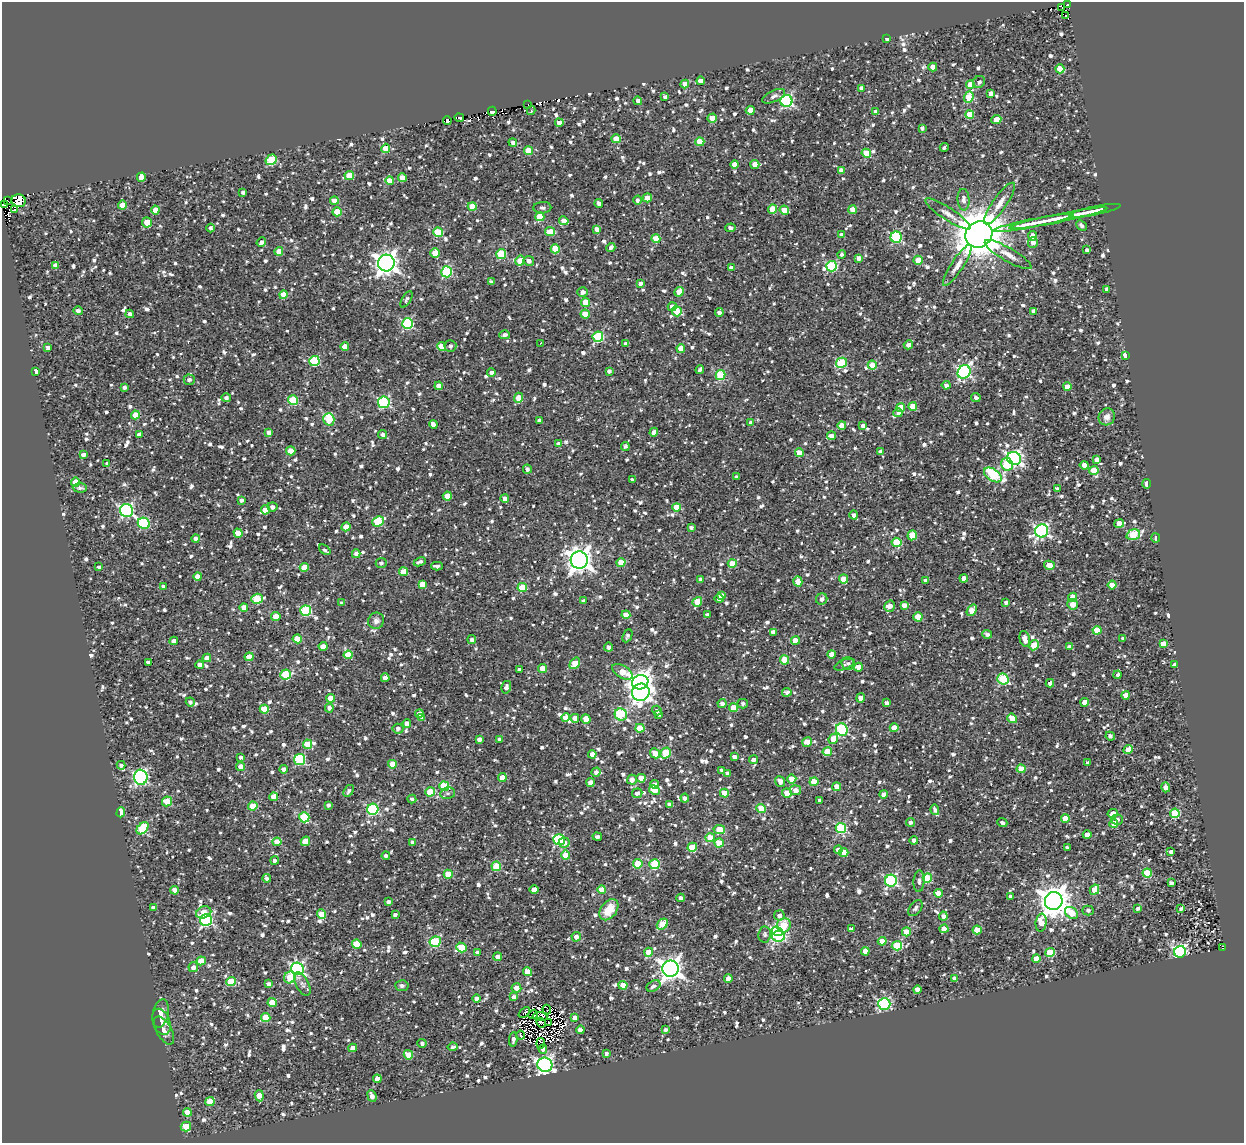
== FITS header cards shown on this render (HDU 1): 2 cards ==
NAXIS1  =                 1242
NAXIS2  =                 1141

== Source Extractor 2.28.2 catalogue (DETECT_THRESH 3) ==
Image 1242 x 1141 px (HDU 1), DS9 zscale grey, 1 PNG px = 1 image px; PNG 1246 x 1145 px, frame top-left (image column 1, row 1141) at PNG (2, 2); each listed source drawn as its Kron ellipse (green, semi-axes under 4 px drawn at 4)
Background 0.76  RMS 0.7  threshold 2.11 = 3 sigma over >= 5 px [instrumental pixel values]
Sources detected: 1424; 10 with non-positive FLUX_AUTO (blend fragments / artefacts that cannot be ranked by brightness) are neither listed nor drawn; of the other 1414, the 500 brightest by FLUX_AUTO listed and drawn (914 fainter detections omitted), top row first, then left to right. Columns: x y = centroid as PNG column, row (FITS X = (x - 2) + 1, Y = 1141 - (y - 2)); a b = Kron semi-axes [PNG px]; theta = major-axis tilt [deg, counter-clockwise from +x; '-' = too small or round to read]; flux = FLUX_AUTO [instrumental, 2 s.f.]
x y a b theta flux
1067 4 3 2 - 170
1062 7 3 2 - 690
1066 16 3 3 - 210
887 39 4 3 - 200
933 67 4 4 - 570
1060 69 4 4 - 700
701 81 4 4 - 460
979 82 6 5 - 150
685 84 4 4 - 670
970 84 4 4 - 520
861 88 4 4 - 260
991 93 4 3 - 290
774 96 12 5 24 200
665 97 4 4 - 130
969 97 6 4 69 2100
638 101 4 4 - 170
786 101 6 6 - 6800
528 104 3 2 - 190
750 110 4 4 - 940
492 111 4 4 - 3500
531 111 4 2 - 230
876 112 4 4 - 340
970 114 4 4 - 1100
459 118 5 3 - 8900
712 118 5 4 - 740
996 120 5 4 - 820
447 121 4 4 - 3000
559 123 4 4 - 300
922 128 4 4 - 130
616 139 4 4 - 920
513 142 4 3 - 170
700 142 4 4 - 960
944 147 4 3 - 130
386 148 4 4 - 1000
529 151 4 4 - 1100
866 153 5 4 - 1100
271 160 5 5 - 2500
755 164 4 4 - 620
735 165 4 4 - 630
841 171 4 4 - 320
349 176 4 4 - 1100
141 177 4 4 - 530
402 178 4 4 - 600
390 181 4 4 - 670
243 192 4 3 - 170
647 198 4 4 - 800
637 200 4 4 - 130
964 200 11 6 -86 280
8 201 3 2 - 300
19 201 7 6 - 23000
334 201 4 4 - 490
599 203 4 3 - 170
1000 203 25 7 55 520
3 204 4 3 - 1200
123 205 4 4 - 660
472 206 4 4 - 770
542 208 9 5 4 170
772 209 4 4 - 940
15 210 4 2 - 290
155 210 4 4 - 660
784 210 5 4 - 830
852 210 4 4 - 740
1095 211 26 3 12 440
337 212 4 4 - 1100
948 214 27 6 -33 410
540 217 4 4 - 1200
1058 218 50 4 11 960
564 221 5 4 - 440
147 222 5 4 - 890
1034 223 41 4 11 770
1082 226 6 4 -43 130
211 228 4 4 - 120
731 228 5 4 - 260
597 229 4 4 - 310
438 232 5 5 - 2200
550 232 5 4 - 1200
979 234 14 12 36 180000
841 235 4 3 - 250
1033 236 4 4 - 550
896 237 5 5 - 5100
656 239 4 4 - 1000
261 242 5 4 - 170
1033 242 5 5 - 340
611 248 5 3 - 170
555 249 4 4 - 1100
1087 250 4 3 - 150
279 251 4 4 - 710
435 253 5 4 - 830
501 254 5 5 - 2300
841 254 4 4 - 130
1008 255 27 6 -30 440
858 258 4 4 - 230
918 260 4 4 - 730
520 261 5 4 - 1000
529 261 5 5 - 250
386 263 8 8 - 36000
56 265 4 4 - 250
957 265 24 6 57 430
832 266 5 5 - 3700
731 267 4 3 - 200
447 272 5 5 - 3800
491 282 4 3 - 170
640 284 4 4 - 280
1107 289 4 3 - 170
583 292 5 5 - 220
679 292 5 4 - 710
283 295 4 4 - 880
406 299 9 4 60 120
586 302 4 4 - 1100
672 307 4 4 - 320
78 311 4 4 - 190
677 311 5 5 - 1300
1033 311 4 3 - 260
719 312 4 4 - 170
130 314 4 3 - 140
585 314 4 4 - 890
407 324 5 5 - 4300
505 335 5 4 - 190
598 337 5 5 - 3900
540 343 3 3 - 120
625 344 3 3 - 150
908 345 4 4 - 230
441 346 4 4 - 950
450 346 6 6 - 150
345 347 4 4 - 770
48 348 4 3 - 150
681 349 4 4 - 620
1125 355 4 3 - 650
314 361 5 5 - 3300
841 363 6 5 - 2900
872 365 4 4 - 1100
700 370 4 3 - 130
35 371 4 3 - 300
609 371 4 4 - 170
964 372 7 6 - 7900
491 373 4 4 - 180
720 375 5 5 - 2700
189 380 6 5 - 160
946 385 4 4 - 180
439 386 4 4 - 680
125 387 4 3 - 140
1067 387 4 4 - 460
976 397 5 4 - 140
226 398 5 4 - 150
519 398 5 4 - 1000
293 400 5 5 - 1800
384 402 6 5 - 4900
913 406 4 4 - 630
901 407 4 4 - 950
898 413 5 4 - 150
135 415 4 4 - 710
1107 417 9 8 - 280
329 419 6 5 - 1800
539 421 4 3 - 140
751 423 4 4 - 240
433 424 4 4 - 210
842 425 4 4 - 480
863 426 4 4 - 200
269 432 4 4 - 230
654 432 4 4 - 240
139 435 4 4 - 260
383 435 4 4 - 150
831 436 4 4 - 250
559 444 4 4 - 350
625 446 4 4 - 130
291 451 4 4 - 950
881 451 4 4 - 200
799 453 4 4 - 700
83 455 4 4 - 210
1014 458 7 6 - 11000
1097 460 4 4 - 280
107 463 4 4 - 120
1007 464 6 6 - 1600
1084 465 4 4 - 240
527 469 4 4 - 170
1094 471 4 4 - 1200
993 475 10 6 -32 3900
737 477 4 3 - 150
632 480 4 4 - 180
76 482 4 4 - 860
1146 484 5 3 - 390
80 488 7 4 -2 120
1057 488 4 3 - 120
447 496 4 4 - 770
505 499 4 4 - 250
241 500 4 3 - 170
272 507 5 4 - 190
676 507 4 4 - 820
126 510 7 6 - 8900
265 510 4 4 - 860
854 515 4 4 - 220
378 521 6 5 - 2400
144 523 6 5 - 3800
1119 524 5 4 - 640
346 527 4 4 - 770
691 527 4 3 - 120
1042 531 7 6 - 10000
238 533 4 4 - 810
912 535 5 4 - 1100
1133 535 7 5 17 2600
1156 538 4 3 - 130
196 539 4 4 - 170
897 542 5 4 - 1900
325 550 7 4 -40 120
356 554 4 4 - 230
579 560 8 8 - 40000
420 562 6 3 25 150
381 563 5 5 - 130
621 563 4 4 - 910
732 563 4 4 - 960
1049 565 5 4 - 590
437 566 5 3 - 150
99 567 4 4 - 140
304 567 4 4 - 860
403 572 4 4 - 790
198 576 4 4 - 450
964 578 4 4 - 320
700 579 4 4 - 140
844 579 4 4 - 810
926 580 4 3 - 230
798 581 5 4 - 930
422 584 4 4 - 480
1112 585 4 4 - 770
163 586 3 3 - 140
522 588 5 4 - 1500
721 595 4 4 - 350
1073 597 4 4 - 950
257 599 6 5 - 1900
719 599 4 4 - 270
822 599 6 5 - 220
583 601 4 3 - 130
697 602 5 4 - 990
1006 602 3 3 - 150
342 603 4 3 - 130
1073 604 5 5 - 470
904 605 4 4 - 350
889 606 6 5 - 410
244 607 4 4 - 430
972 610 6 4 54 800
306 611 5 5 - 3300
626 615 4 4 - 620
707 615 4 4 - 180
276 617 4 4 - 910
918 617 4 4 - 970
376 621 8 7 - 210
1097 630 4 4 - 1100
773 632 4 3 - 260
987 634 5 4 - 140
627 636 7 4 66 130
297 639 4 4 - 1100
1025 639 8 5 -77 380
1123 639 4 3 - 170
472 640 4 4 - 140
795 640 4 4 - 590
174 641 4 4 - 280
1163 644 4 4 - 650
1034 645 5 4 - 1300
323 646 4 4 - 530
608 647 4 4 - 210
1069 647 4 4 - 160
832 654 4 4 - 480
348 655 4 4 - 1300
249 657 4 4 - 690
207 658 4 4 - 340
785 660 4 4 - 1300
148 662 4 3 - 130
575 663 6 4 51 1100
848 664 7 6 - 160
200 665 4 4 - 290
844 665 10 5 22 130
1174 665 4 4 - 200
858 667 4 4 - 680
543 668 4 4 - 890
519 670 4 3 - 150
622 672 11 6 -32 1200
286 674 5 5 - 2200
1117 675 4 3 - 140
385 678 4 4 - 320
1003 679 6 5 - 3200
640 682 8 7 - 28000
1050 683 4 4 - 200
506 687 6 5 - 160
641 692 9 8 - 20000
787 692 4 4 - 150
1126 695 4 4 - 840
330 698 4 4 - 870
861 698 5 4 - 500
190 702 4 4 - 130
1085 702 4 4 - 630
722 703 4 4 - 200
887 703 4 4 - 200
743 704 5 5 - 130
329 708 4 4 - 190
734 708 4 4 - 880
264 709 4 4 - 1100
657 711 5 4 - 120
419 714 4 4 - 290
659 714 4 3 - 130
621 715 6 6 - 3700
422 717 4 3 - 170
565 718 4 4 - 510
575 718 4 4 - 390
1012 718 5 4 - 850
586 719 5 4 - 480
407 723 4 4 - 290
640 728 4 4 - 1100
894 728 4 4 - 490
398 729 5 5 - 170
842 730 6 5 - 4900
1110 736 5 4 - 160
479 739 4 3 - 230
500 739 4 3 - 180
833 739 5 4 - 860
807 742 5 4 - 590
307 744 5 4 - 990
1128 750 5 4 - 660
827 752 4 4 - 1200
655 753 5 4 - 450
666 753 6 5 - 2000
592 754 4 4 - 560
734 757 4 4 - 220
241 758 3 3 - 130
300 760 5 5 - 3700
754 760 4 4 - 230
1088 763 4 3 - 130
392 764 4 4 - 890
121 765 4 4 - 130
241 767 4 4 - 480
283 769 4 4 - 190
1021 769 4 4 - 920
722 770 4 4 - 180
596 772 5 4 - 140
727 773 4 3 - 180
141 777 7 6 - 8500
502 777 4 4 - 610
641 778 4 4 - 810
792 779 5 4 - 560
632 780 5 5 - 270
780 781 5 4 - 310
590 782 4 4 - 280
814 782 4 4 - 950
654 784 4 4 - 270
444 786 5 4 - 2100
837 787 4 4 - 800
1166 787 5 4 - 300
654 790 6 4 -28 550
796 790 5 5 - 360
349 791 6 4 56 140
430 792 5 4 - 1600
448 793 7 6 - 130
637 793 5 4 - 210
724 793 4 4 - 820
787 793 5 5 - 680
884 794 4 4 - 290
274 797 4 4 - 740
685 798 4 4 - 200
412 799 4 4 - 160
820 800 4 3 - 170
167 801 5 5 - 860
669 804 4 3 - 130
328 805 4 4 - 130
253 806 4 4 - 1300
761 808 5 4 - 940
373 809 5 5 - 4600
935 810 5 4 - 150
121 812 5 4 - 930
1113 813 5 4 - 270
1175 813 5 4 - 2500
304 817 5 5 - 2600
1065 818 4 4 - 930
1117 820 5 5 - 180
910 822 4 4 - 150
1002 823 5 3 - 140
1114 823 4 4 - 1200
143 828 7 5 47 2600
841 828 5 5 - 3900
719 829 5 4 - 900
1087 835 4 4 - 500
597 837 4 3 - 130
710 838 4 4 - 1100
559 840 6 5 - 4000
914 840 4 4 - 160
305 841 5 4 - 980
277 842 4 4 - 870
413 842 4 3 - 150
564 843 5 5 - 370
719 843 4 4 - 1400
692 847 5 4 - 1500
1067 848 4 3 - 130
838 850 4 4 - 420
844 852 4 4 - 890
1171 852 4 3 - 210
566 855 4 4 - 860
386 856 4 4 - 150
275 861 4 4 - 160
638 864 4 4 - 1500
655 864 5 5 - 3000
496 866 5 5 - 1900
1147 873 4 4 - 2000
448 874 4 4 - 1200
267 878 4 4 - 150
927 878 4 4 - 2000
891 881 6 6 - 7400
919 881 11 5 87 190
1171 883 4 3 - 150
175 890 4 4 - 400
534 890 4 4 - 680
602 890 4 4 - 1000
1094 890 5 4 - 730
938 893 4 4 - 440
1010 896 3 3 - 150
681 898 4 3 - 190
1054 901 9 8 - 71000
388 902 4 3 - 170
154 908 4 4 - 340
915 908 9 5 52 130
1181 908 4 3 - 150
1138 909 4 3 - 120
609 910 12 8 54 910
1088 910 5 5 - 130
204 912 8 5 23 690
1072 913 7 5 -38 1000
322 914 5 4 - 1200
395 915 4 3 - 150
779 915 5 5 - 210
943 916 4 4 - 210
206 920 6 6 - 7200
1041 923 9 5 83 670
662 924 6 4 44 1200
784 925 7 7 - 1300
851 929 4 4 - 240
944 929 4 4 - 910
977 930 4 4 - 920
777 931 6 4 -20 5900
906 932 4 4 - 1200
765 934 8 6 82 150
778 936 6 5 - 5000
576 937 5 4 - 290
882 941 4 4 - 930
435 942 6 5 - 2900
357 944 5 4 - 1300
897 946 5 4 - 2200
461 947 5 4 - 1200
1223 948 3 3 - 190
865 951 4 4 - 480
649 952 4 4 - 930
1180 952 6 5 - 11000
478 953 4 4 - 210
1050 953 5 4 - 2000
498 957 4 4 - 310
1036 958 4 4 - 500
201 961 5 4 - 840
193 967 5 4 - 260
298 969 6 6 - 9600
670 969 8 8 - 32000
528 972 4 4 - 910
290 977 6 5 - 1100
728 979 4 4 - 310
955 979 4 4 - 310
231 981 5 4 - 1300
268 984 4 4 - 180
302 984 13 6 -63 230
623 985 4 4 - 630
402 986 7 5 -5 130
654 986 7 5 29 190
516 988 5 4 - 400
917 989 4 4 - 450
514 997 4 4 - 260
477 999 4 4 - 250
272 1003 4 4 - 1000
884 1004 6 6 - 5900
547 1010 5 2 - 120
524 1012 6 3 43 130
161 1013 14 8 78 340
533 1014 5 2 - 120
540 1016 7 4 -3 170
266 1017 4 4 - 1200
575 1017 4 4 - 240
161 1022 13 8 -71 250
541 1023 5 4 - 140
548 1023 3 2 - 160
164 1030 16 7 -60 300
580 1030 4 4 - 280
666 1030 4 4 - 150
521 1035 4 3 - 200
513 1039 7 4 84 140
422 1043 5 4 - 120
541 1043 5 3 - 180
453 1047 5 3 - 120
353 1048 4 4 - 410
543 1049 4 4 - 200
606 1054 4 3 - 160
408 1055 5 4 - 770
545 1065 7 7 - 14000
377 1079 4 4 - 380
259 1096 6 4 -82 540
372 1096 6 4 -68 280
210 1101 4 4 - 950
187 1112 4 4 - 600
186 1127 5 5 - 870
At the frame edge (FLAGS 8, measured only in part): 1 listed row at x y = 3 204
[914 fainter detections neither listed nor drawn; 10 non-positive-flux detections neither listed nor drawn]